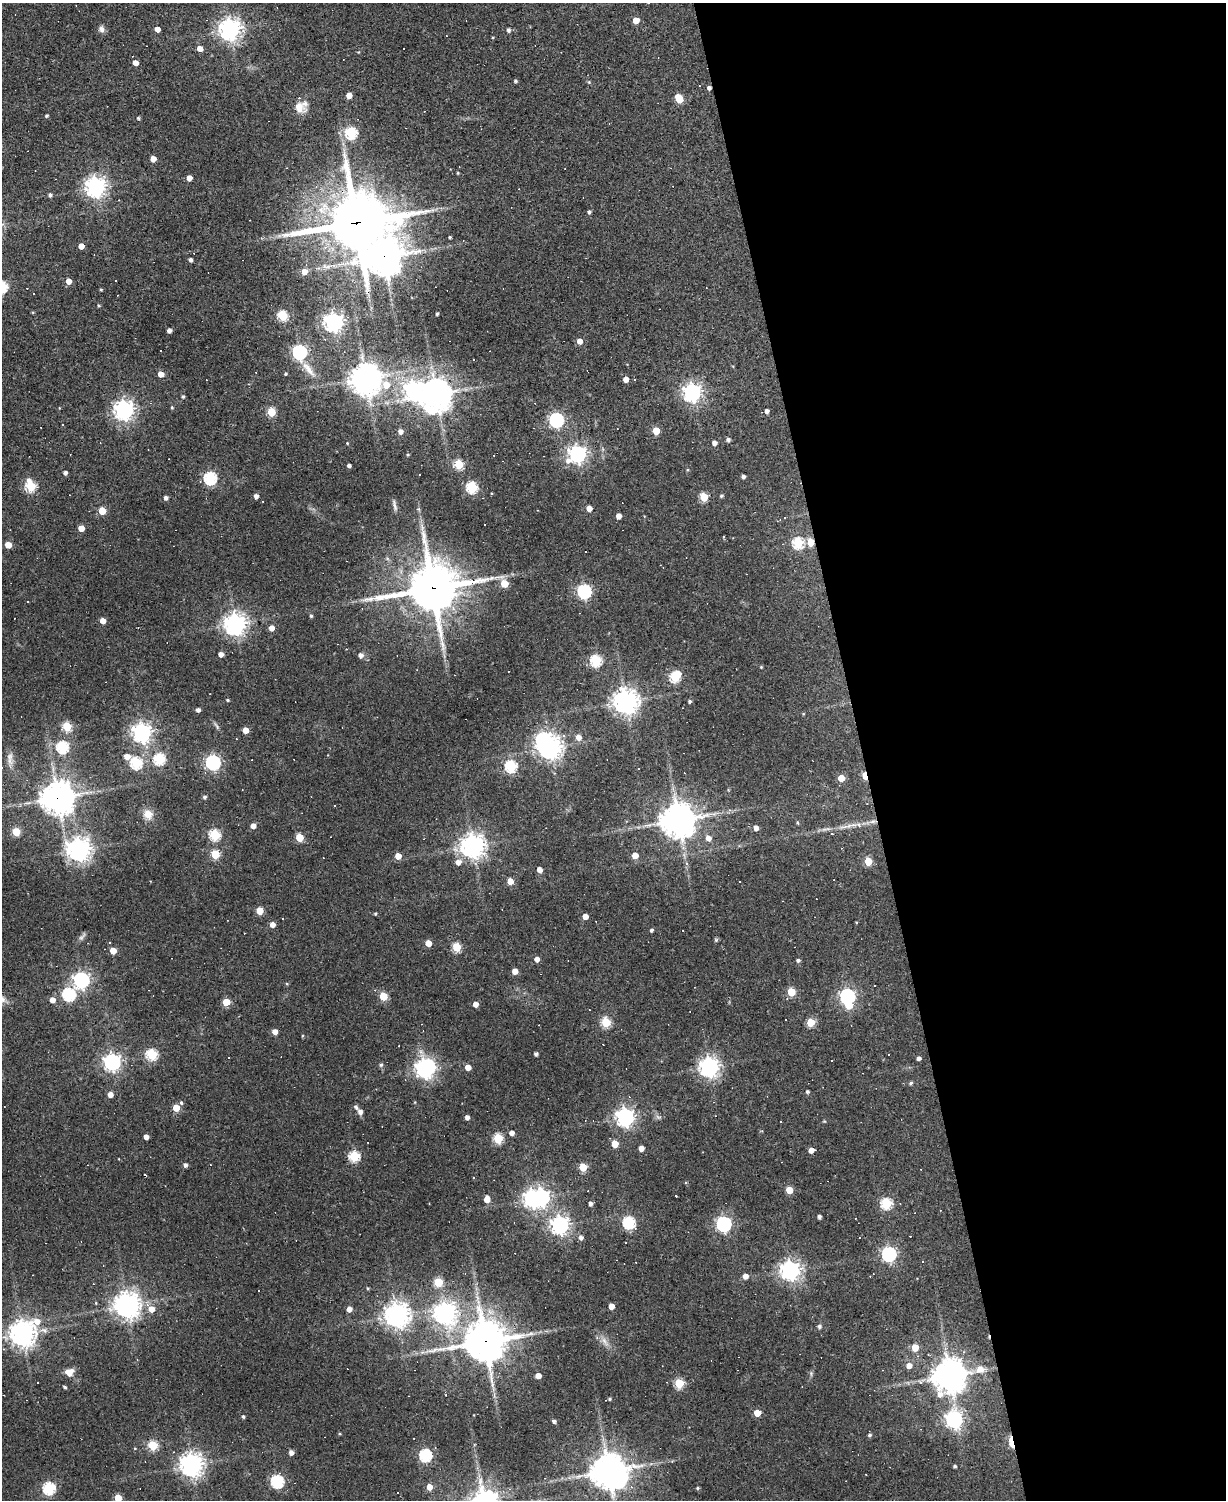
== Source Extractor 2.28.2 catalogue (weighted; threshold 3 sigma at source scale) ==
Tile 8 of 4 x 3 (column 4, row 2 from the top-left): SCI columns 3672-4895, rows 1630-3127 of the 4895 x 4870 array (HDU 1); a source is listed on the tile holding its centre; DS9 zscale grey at full resolution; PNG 1228 x 1502 px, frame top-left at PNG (2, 3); no overlay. Shown black and unused: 30% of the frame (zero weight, under 2 of 3 exposures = <1% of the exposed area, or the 3 px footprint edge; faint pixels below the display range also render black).
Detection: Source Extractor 2.28.2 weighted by HDU 2 'WHT'; one run over the whole footprint, this tile lists its part. Background 0.0632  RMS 0.0059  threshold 0.0265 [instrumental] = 3 sigma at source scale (4.5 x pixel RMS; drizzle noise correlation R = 1.50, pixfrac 1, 0.05/0.05 arcsec/px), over >= 5 px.
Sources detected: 316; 6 inside a brighter object's white glare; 49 cosmic-ray / hot-pixel residue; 1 long thin detection or spike segment (spike, bleed or trail) — not listed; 3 inside a brighter listed object's ellipse — not listed separately; the other 257 listed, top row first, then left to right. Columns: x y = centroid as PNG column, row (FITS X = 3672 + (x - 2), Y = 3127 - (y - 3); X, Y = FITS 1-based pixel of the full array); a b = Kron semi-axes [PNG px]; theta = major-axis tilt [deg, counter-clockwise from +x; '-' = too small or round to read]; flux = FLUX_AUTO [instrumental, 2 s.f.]
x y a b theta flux
636 20 4 4 - 9.2
102 29 8 8 - 2.4
157 29 4 4 - 5.1
230 29 7 7 - 440
508 30 4 4 - 1.6
493 37 3 3 - 0.5
200 49 5 4 - 5.3
135 63 4 4 - 4.8
515 81 3 3 - 1.1
589 82 4 4 - 0.61
349 95 4 4 - 5.6
679 98 7 5 -60 19
299 107 14 10 -40 6.9
46 116 4 4 - 0.78
138 118 4 4 - 0.8
351 133 6 6 - 57
153 159 4 4 - 6
458 173 5 3 - 0.5
189 178 4 4 - 5.1
96 187 7 7 - 340
50 195 4 4 - 1.3
589 212 4 4 - 1.3
356 223 21 17 16 3100
450 237 3 3 - 0.71
81 246 4 4 - 5.3
384 257 24 18 60 1200
191 260 4 3 - 1.6
305 272 5 5 - 5.4
69 281 5 4 - 6.3
27 288 2 2 - 0.33
101 289 4 3 - 0.69
34 293 3 2 - 0.76
99 305 5 4 - 0.66
437 314 3 3 - 1
283 316 5 5 - 39
334 322 7 6 - 320
169 330 4 4 - 2.5
580 341 4 4 - 5.3
299 352 6 6 - 130
308 369 28 7 -50 7.5
161 374 4 4 - 6.5
285 374 3 3 - 0.81
365 378 9 8 - 760
626 379 4 4 - 4.6
386 385 51 36 27 60
413 390 8 8 - 240
692 392 6 6 - 270
436 394 11 10 - 830
183 397 4 4 - 0.92
172 407 5 4 - 0.71
124 410 7 7 - 350
767 411 4 4 - 2.4
271 412 5 5 - 24
557 420 6 6 - 130
63 425 3 2 - 0.4
400 431 5 5 - 3
656 431 5 5 - 15
728 439 5 4 - 1.7
347 443 3 3 - 0.47
714 443 4 4 - 3.1
408 454 4 4 - 0.76
577 454 7 6 - 250
459 464 5 5 - 38
349 465 4 3 - 1.8
687 470 4 4 - 0.6
65 473 4 4 - 1.7
419 474 3 2 - 0.39
743 476 4 3 - 1.9
210 478 6 6 - 80
31 486 6 5 - 45
472 487 6 5 - 57
491 493 4 2 - 0.4
256 496 4 4 - 2.6
721 496 4 4 - 0.81
704 497 5 5 - 24
166 498 4 4 - 2
589 508 4 4 - 4.5
418 509 5 5 - 0.83
102 511 5 5 - 14
618 516 4 4 - 4.3
484 524 3 3 - 3
81 528 4 4 - 6.3
810 542 5 4 - 13
798 543 6 5 - 47
8 545 5 4 - 8.4
504 584 5 5 - 19
432 588 18 16 15 2300
584 591 6 6 - 120
362 608 3 2 - 0.33
311 616 5 4 - 0.95
103 621 4 4 - 5.6
235 624 7 7 - 460
272 628 5 5 - 4.2
221 654 4 4 - 3.4
361 655 5 5 - 2.5
596 660 6 5 - 57
761 667 4 4 - 0.56
675 676 6 5 - 48
228 700 5 3 - 0.71
626 701 8 8 - 560
690 701 4 3 - 1.2
198 710 4 4 - 2.2
67 726 5 5 - 33
217 726 12 4 -60 1.4
245 730 4 4 - 6.6
142 733 7 6 - 300
578 737 5 5 - 5
62 747 6 6 - 61
550 747 7 7 - 480
127 756 5 5 - 5.6
10 759 24 7 -89 4.7
159 759 6 6 - 55
213 762 7 6 - 110
136 763 6 6 - 62
511 766 6 5 - 65
638 769 3 2 - 0.35
555 773 4 3 - 0.57
865 776 6 3 -78 14
841 778 4 4 - 9.6
205 797 5 4 - 1.2
58 798 11 10 - 870
335 806 3 3 - 0.86
148 814 13 11 -56 6.4
678 820 11 11 - 990
873 821 11 4 5 2.2
798 823 5 3 - 0.61
253 826 4 4 - 4.3
849 826 8 6 52 2.1
756 828 4 4 - 3.6
16 832 5 5 - 20
832 834 3 2 - 0.46
215 835 5 5 - 52
299 837 5 5 - 20
708 838 5 5 - 4.4
472 846 8 8 - 490
79 850 8 7 - 490
215 854 5 5 - 28
635 855 4 4 - 7
398 856 5 4 - 7.8
868 861 5 5 - 18
458 862 6 5 - 4.6
687 863 3 3 - 9
539 870 5 4 - 4.2
510 881 5 4 - 6.3
259 911 5 5 - 13
375 914 4 3 - 0.73
585 916 4 4 - 5.3
282 918 3 2 - 0.52
272 925 5 5 - 3.6
651 930 4 4 - 1.1
82 937 14 5 48 1.8
716 940 6 5 - 0.74
110 942 3 3 - 1.3
428 943 5 4 - 7.4
456 947 5 5 - 27
113 951 4 4 - 9
537 959 5 4 - 3.6
798 960 4 4 - 1.3
515 971 4 4 - 6
81 980 7 7 - 160
791 992 5 5 - 21
69 994 6 6 - 77
383 996 5 5 - 21
847 996 6 6 - 160
52 1000 5 5 - 4.5
226 1002 5 5 - 17
475 1004 4 4 - 4.3
811 1022 5 5 - 23
606 1023 6 5 - 27
275 1032 4 4 - 4.3
302 1036 5 3 - 0.58
152 1054 6 5 - 49
536 1054 4 3 - 1.6
919 1058 4 4 - 1.8
831 1060 3 2 - 0.45
112 1062 6 6 - 230
381 1065 6 5 - 0.97
468 1067 4 4 - 5.4
709 1067 7 7 - 340
425 1068 9 7 34 330
911 1083 5 4 - 1
807 1091 4 4 - 1.1
110 1095 5 4 - 3.9
714 1102 4 3 - 0.47
181 1103 5 5 - 1
356 1107 8 5 -40 1.3
176 1108 5 4 - 12
360 1112 6 6 - 2.3
467 1117 4 4 - 2.7
625 1117 7 6 - 260
658 1117 9 4 -22 1.3
824 1121 5 3 - 0.49
512 1133 4 4 - 3.2
146 1137 4 4 - 3.8
498 1138 5 5 - 37
615 1144 5 5 - 13
641 1148 4 4 - 3.8
811 1150 5 4 - 4.9
354 1156 5 5 - 50
185 1165 4 4 - 1.9
583 1167 5 5 - 21
789 1190 5 5 - 14
675 1196 3 3 - 3.7
532 1198 7 6 - 230
487 1199 6 4 87 6.7
886 1203 5 5 - 52
590 1204 4 4 - 1.9
819 1217 4 4 - 2
629 1222 6 6 - 73
724 1224 6 6 - 160
560 1225 7 7 - 260
581 1237 5 5 - 2.2
889 1254 6 6 - 140
922 1261 3 3 - 1.3
790 1270 7 7 - 350
745 1276 5 5 - 3.7
438 1282 5 5 - 26
368 1288 4 4 - 0.59
96 1303 5 3 - 0.47
127 1305 9 9 - 510
611 1306 4 4 - 6
151 1309 6 6 - 5.4
349 1309 5 4 - 4.4
445 1313 8 8 - 380
397 1315 8 8 - 570
819 1326 5 5 - 1.2
22 1334 10 8 42 570
485 1341 15 14 - 1700
605 1341 17 6 -55 3.9
915 1347 5 5 - 11
909 1366 5 5 - 5.4
980 1369 13 11 5 5.2
69 1372 10 9 - 4.7
950 1375 11 10 - 950
538 1376 4 4 - 5
920 1382 9 6 28 1.9
679 1383 5 5 - 32
65 1387 4 3 - 1
609 1399 6 5 - 1.1
757 1413 5 5 - 9.6
243 1416 4 4 - 1
954 1419 7 6 - 220
554 1421 4 3 - 1.3
339 1433 4 2 - 0.59
869 1435 5 4 - 1.1
1011 1442 13 5 -77 5.3
153 1445 5 5 - 34
291 1453 5 4 - 2.9
425 1455 6 5 - 75
191 1465 8 7 - 500
954 1466 3 3 - 0.91
608 1471 11 10 - 1000
277 1481 6 6 - 83
429 1487 5 5 - 5.6
49 1488 6 6 - 69
697 1488 4 4 - 0.78
118 1498 5 4 - 17
Overlapping masked pixels (flux is a lower limit): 9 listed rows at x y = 356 223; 384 257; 810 542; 432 588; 865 776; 58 798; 873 821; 485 1341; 1011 1442
Isophote crosses this tile's border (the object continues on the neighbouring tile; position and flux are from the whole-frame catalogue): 1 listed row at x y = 118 1498